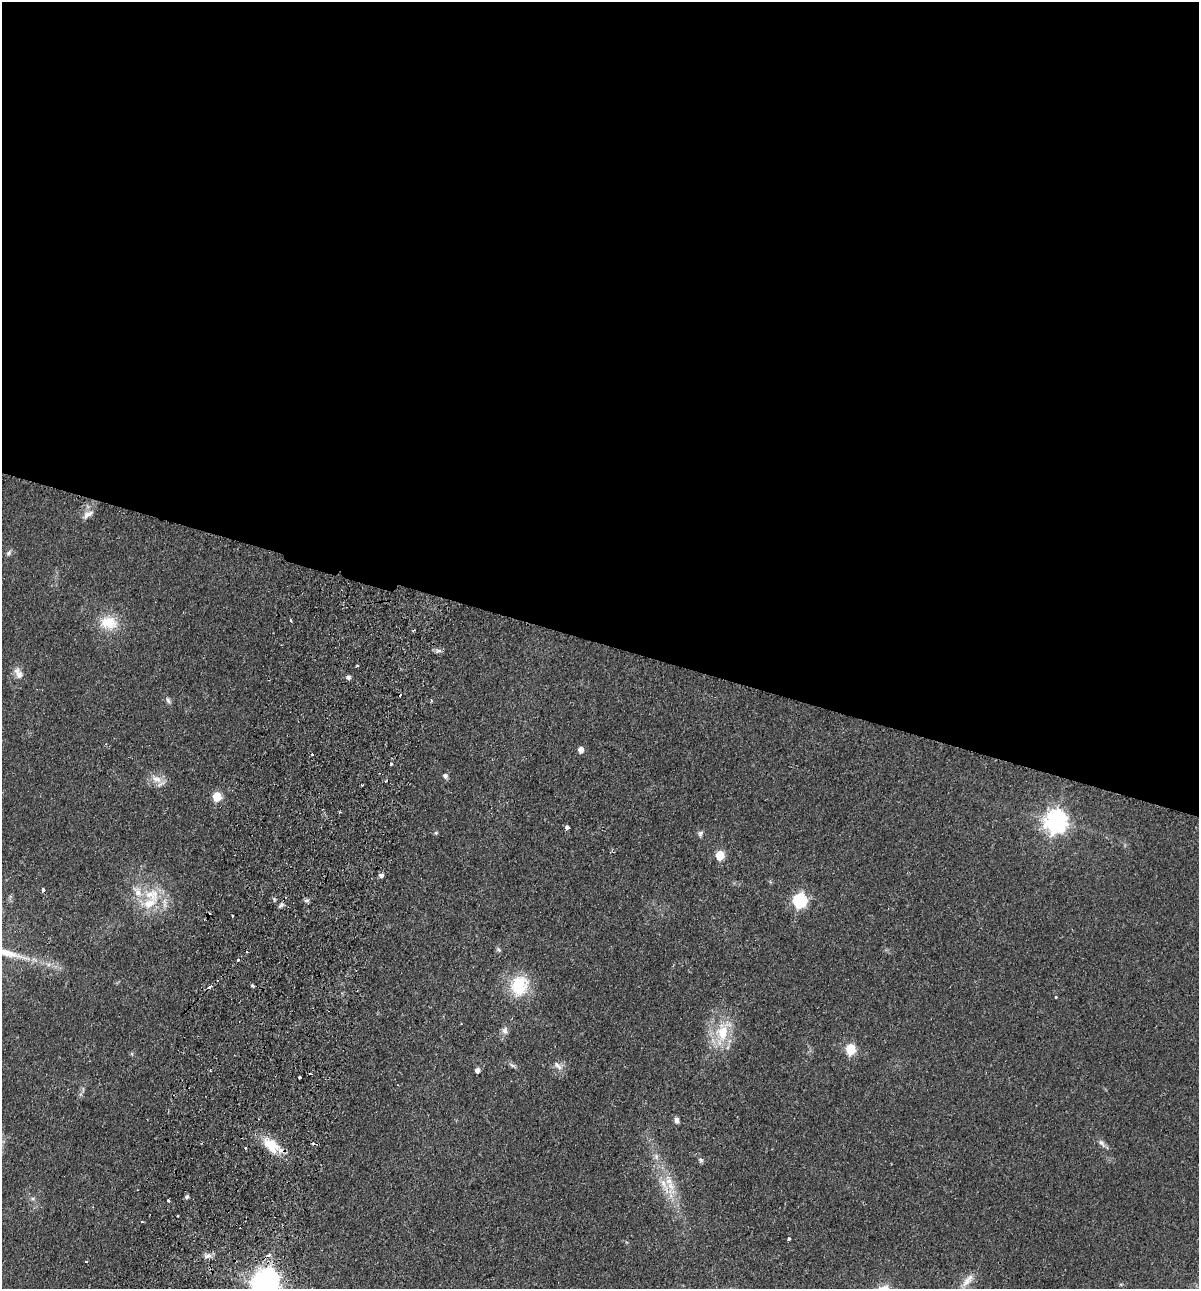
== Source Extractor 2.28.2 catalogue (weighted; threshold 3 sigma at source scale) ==
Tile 3 of 4 x 4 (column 3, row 1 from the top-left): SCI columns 2702-3898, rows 3880-5166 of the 5280 x 5184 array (HDU 1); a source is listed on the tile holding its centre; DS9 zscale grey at full resolution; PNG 1201 x 1291 px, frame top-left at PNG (2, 2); no overlay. Shown black and unused: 50% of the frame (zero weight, under 2 of 3 exposures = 3% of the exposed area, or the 3 px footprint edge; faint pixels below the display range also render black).
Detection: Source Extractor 2.28.2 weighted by HDU 2 'WHT'; one run over the whole footprint, this tile lists its part. Background 0.0641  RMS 0.0053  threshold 0.024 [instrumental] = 3 sigma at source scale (4.5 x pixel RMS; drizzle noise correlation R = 1.50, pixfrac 1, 0.05/0.05 arcsec/px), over >= 5 px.
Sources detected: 67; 1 inside a brighter object's white glare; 9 cosmic-ray / hot-pixel residue — not listed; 2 inside a brighter listed object's ellipse — not listed separately; the other 55 listed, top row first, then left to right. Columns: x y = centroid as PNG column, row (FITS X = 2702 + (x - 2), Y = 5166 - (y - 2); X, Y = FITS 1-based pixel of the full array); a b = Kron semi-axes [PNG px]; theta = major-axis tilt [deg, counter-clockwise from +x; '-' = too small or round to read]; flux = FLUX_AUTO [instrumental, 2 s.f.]
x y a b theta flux
88 514 16 8 26 3.4
9 553 8 6 55 1.4
290 621 5 2 - 0.64
108 623 25 18 -6 13
438 651 9 4 -8 1.5
357 666 3 2 - 0.66
19 674 15 8 -64 4.2
348 677 5 5 - 1.6
168 701 10 5 -60 1.5
581 750 5 5 - 4
391 763 3 3 - 2.7
445 776 6 6 - 1.6
156 779 16 10 -20 5.5
362 785 2 2 - 0.59
217 797 5 5 - 22
1056 821 8 7 - 410
567 827 4 4 - 2.6
436 833 5 4 - 0.7
700 834 9 6 67 1.4
720 855 6 5 - 21
381 876 5 5 - 1.8
43 890 4 3 - 0.94
138 892 18 10 -53 6.9
274 899 5 4 - 0.77
800 900 7 6 - 88
307 901 8 4 9 1.1
149 903 31 14 39 16
281 905 8 4 45 1.2
232 916 3 2 - 0.42
499 950 8 4 -45 0.97
253 986 5 3 - 0.74
519 986 26 21 75 22
210 987 5 4 - 2.4
1056 997 3 3 - 0.9
505 1030 9 8 - 2.2
722 1033 26 18 82 19
851 1050 6 5 - 35
512 1065 8 4 -36 1.2
558 1066 14 5 -44 2.4
477 1070 5 4 - 2.4
299 1077 3 3 - 1.1
677 1120 7 6 - 2
1102 1143 14 6 -51 2.1
271 1145 27 16 -42 13
246 1148 3 2 - 0.56
656 1156 7 6 - 1.6
701 1160 8 5 -42 1.1
671 1186 21 10 -84 9.2
187 1197 6 5 - 0.93
169 1201 3 3 - 2
789 1238 4 3 - 0.95
208 1256 11 5 10 2.3
86 1262 4 2 - 0.38
966 1282 17 10 44 5.6
264 1286 8 7 - 410
Overlapping masked pixels (flux is a lower limit): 1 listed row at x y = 271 1145
Isophote crosses this tile's border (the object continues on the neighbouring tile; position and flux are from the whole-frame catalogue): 1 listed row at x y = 264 1286